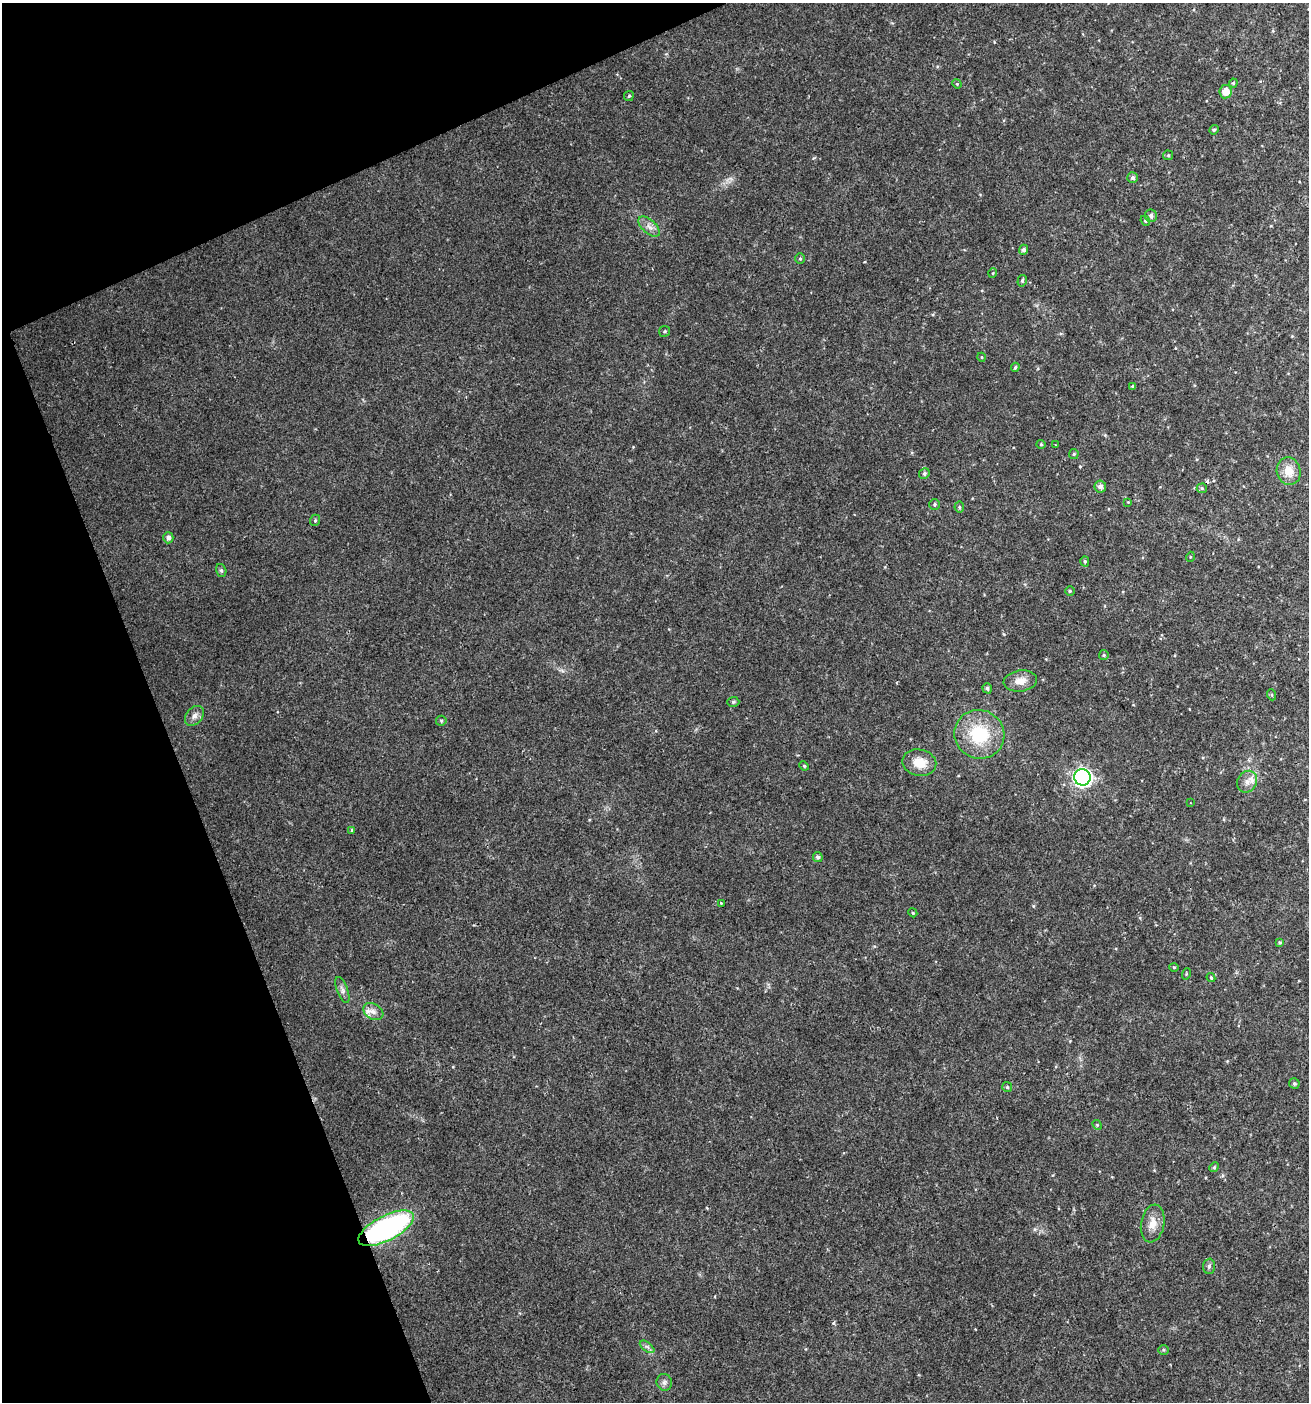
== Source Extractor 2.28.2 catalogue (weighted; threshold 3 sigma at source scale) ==
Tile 5 of 4 x 4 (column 1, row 2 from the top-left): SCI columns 86-1392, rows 2801-4200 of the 5452 x 5599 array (HDU 1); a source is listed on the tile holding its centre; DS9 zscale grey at full resolution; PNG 1311 x 1404 px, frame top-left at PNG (2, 3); each listed source drawn as its Kron ellipse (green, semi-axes under 4 px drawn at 4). Shown black and unused: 19% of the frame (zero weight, under 2 of 3 exposures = <1% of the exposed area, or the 3 px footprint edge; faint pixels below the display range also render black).
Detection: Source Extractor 2.28.2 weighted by HDU 2 'WHT'; one run over the whole footprint, this tile lists its part. Background 0.04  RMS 0.0062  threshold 0.0277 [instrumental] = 3 sigma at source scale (4.5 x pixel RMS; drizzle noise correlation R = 1.50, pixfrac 1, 0.0396/0.0396 arcsec/px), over >= 5 px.
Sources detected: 68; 1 cosmic-ray / hot-pixel residue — neither listed nor drawn; the other 67 listed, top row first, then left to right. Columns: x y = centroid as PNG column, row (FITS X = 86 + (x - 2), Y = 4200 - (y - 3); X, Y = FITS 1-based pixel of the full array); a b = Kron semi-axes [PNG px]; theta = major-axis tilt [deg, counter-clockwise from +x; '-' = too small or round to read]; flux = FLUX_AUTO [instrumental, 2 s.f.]
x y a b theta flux
1233 83 4 4 - 0.72
957 84 5 4 - 0.7
1226 92 7 6 - 6.4
629 96 5 4 - 0.95
1214 130 5 4 - 0.92
1168 155 5 5 - 0.77
1133 178 5 5 - 1.7
1151 216 6 6 - 2
1145 221 5 4 - 0.87
649 227 13 7 -43 3.5
1024 250 5 4 - 1.8
800 259 5 5 - 0.94
993 273 5 3 - 0.51
1022 281 6 4 75 1.2
665 331 5 5 - 1
981 357 4 3 - 0.5
1015 367 5 3 - 0.79
1133 386 4 4 - 1.2
1041 444 4 4 - 0.77
1056 445 2 2 - 0.67
1074 454 5 5 - 0.8
1289 471 14 12 -75 8.7
924 474 5 5 - 1.3
1100 486 6 5 - 2.5
1202 488 5 5 - 0.82
1128 502 4 4 - 0.51
935 504 5 5 - 0.99
959 507 5 5 - 0.9
315 520 6 4 68 0.99
168 538 5 5 - 2.3
1190 557 5 3 - 0.55
1085 561 5 4 - 0.91
221 570 6 5 - 1.2
1070 591 4 4 - 0.89
1104 655 5 5 - 0.77
1020 681 17 10 8 6.9
987 688 5 4 - 1.2
1272 695 5 3 - 0.6
733 702 6 5 - 1.1
194 716 11 8 49 3.1
441 721 5 5 - 0.88
979 734 25 24 - 33
919 763 17 13 -11 12
804 766 5 4 - 0.85
1082 777 8 8 - 230
1247 782 11 9 56 4.4
1190 803 2 2 - 0.46
352 830 4 3 - 0.91
818 857 5 5 - 1.8
721 903 3 3 - 0.42
913 913 4 3 - 0.63
1280 943 4 4 - 0.8
1174 967 4 4 - 0.77
1186 974 5 3 - 0.6
1211 978 4 3 - 0.77
342 990 14 5 -69 2.5
373 1011 11 7 -31 3.8
1294 1083 5 5 - 1.2
1007 1087 5 5 - 0.9
1097 1125 5 4 - 0.7
1214 1167 5 4 - 0.88
1153 1223 19 11 80 7.4
386 1228 30 12 27 130
1209 1266 7 6 - 1.4
647 1347 8 4 -37 1.6
1163 1350 5 5 - 0.92
664 1382 8 7 - 2.1
Overlapping masked pixels (flux is a lower limit): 1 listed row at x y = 386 1228